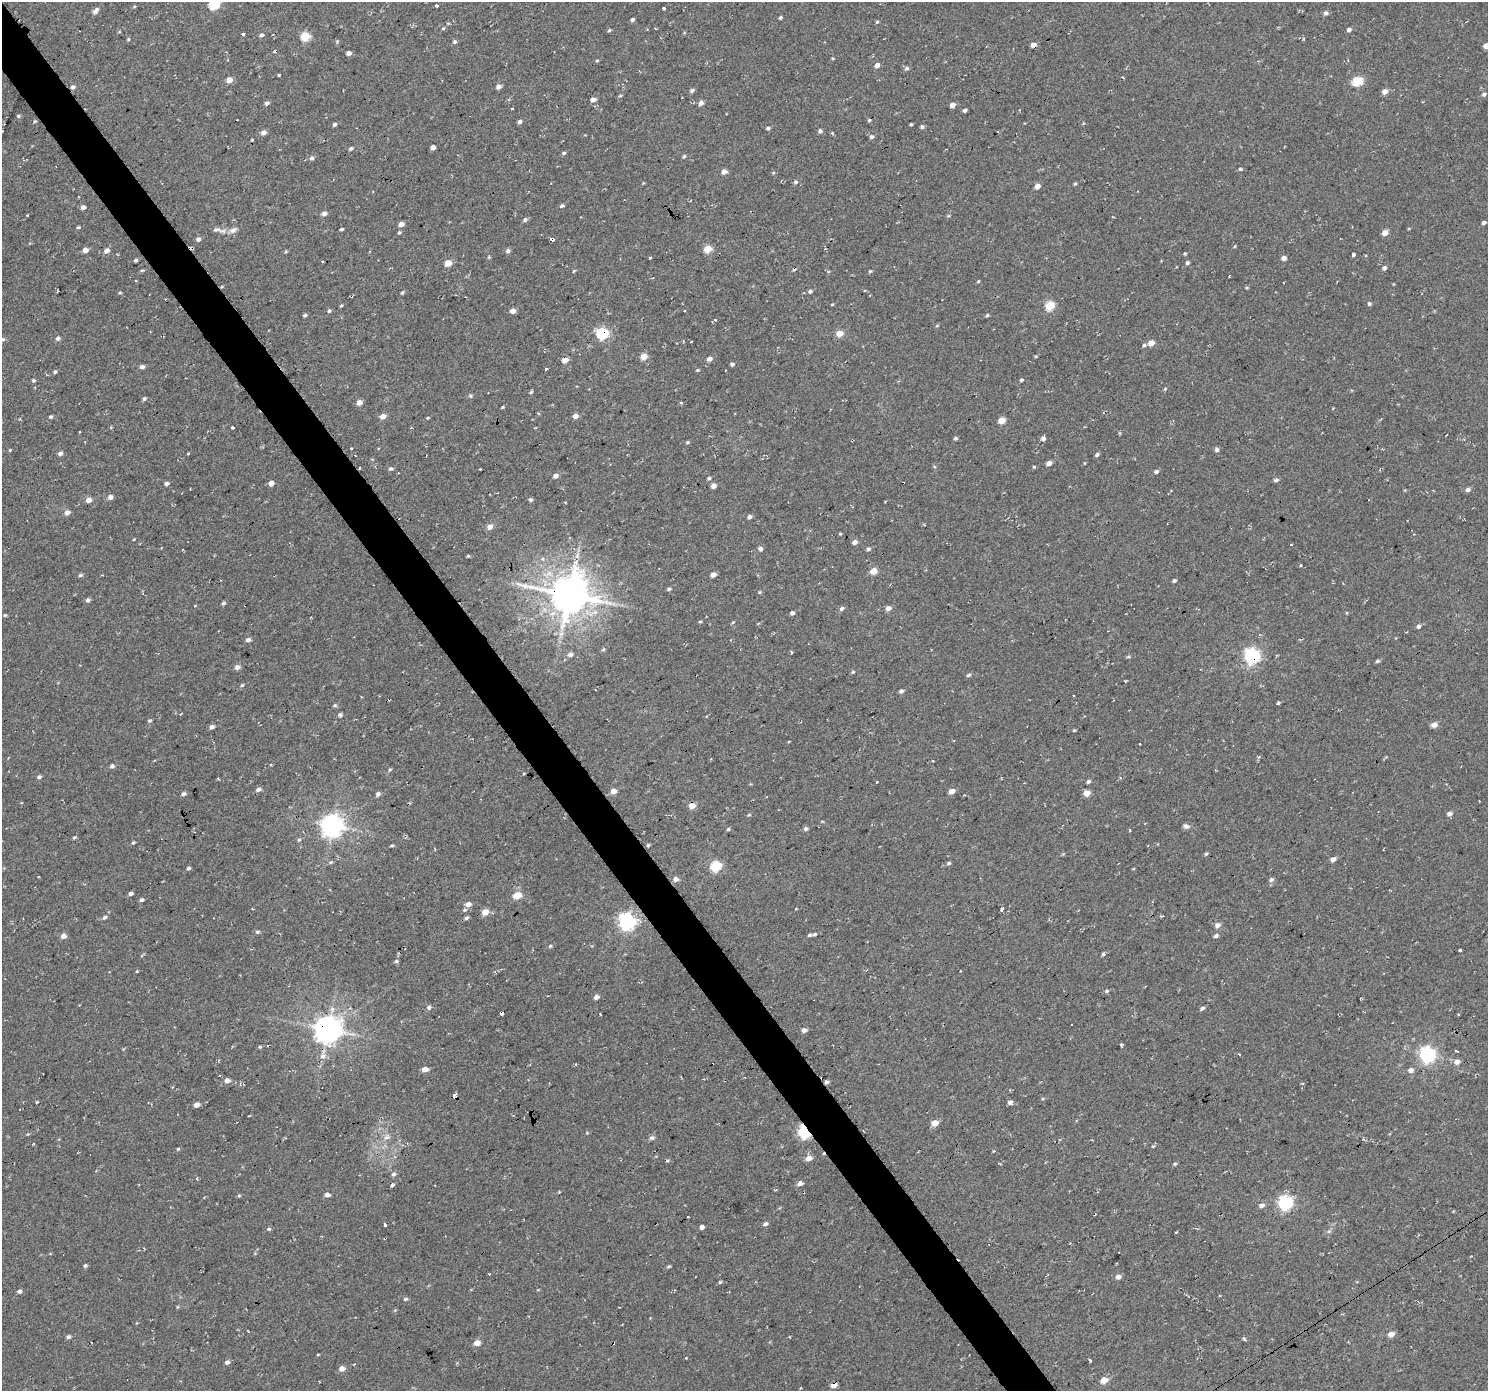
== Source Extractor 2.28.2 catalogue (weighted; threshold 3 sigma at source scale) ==
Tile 11 of 4 x 4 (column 3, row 3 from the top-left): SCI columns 2972-4457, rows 1580-2968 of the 5946 x 5873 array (HDU 1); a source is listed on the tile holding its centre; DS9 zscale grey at full resolution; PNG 1490 x 1393 px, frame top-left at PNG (2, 2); no overlay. Shown black and unused: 3% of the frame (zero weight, under 2 of 3 exposures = <1% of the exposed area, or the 3 px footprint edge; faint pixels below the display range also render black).
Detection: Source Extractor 2.28.2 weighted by HDU 2 'WHT'; one run over the whole footprint, this tile lists its part. Background 0.0599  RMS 0.0093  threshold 0.0417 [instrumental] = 3 sigma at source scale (4.5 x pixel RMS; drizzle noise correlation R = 1.50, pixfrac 1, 0.0396/0.0396 arcsec/px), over >= 5 px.
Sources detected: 348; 23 cosmic-ray / hot-pixel residue — not listed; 1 inside a brighter listed object's ellipse — not listed separately; the other 324 listed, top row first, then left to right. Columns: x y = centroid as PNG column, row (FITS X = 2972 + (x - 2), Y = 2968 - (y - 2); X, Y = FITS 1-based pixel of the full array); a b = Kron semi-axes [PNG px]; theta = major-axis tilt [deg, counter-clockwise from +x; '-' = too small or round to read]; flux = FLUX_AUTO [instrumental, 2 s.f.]
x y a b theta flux
214 4 6 5 - 75
437 6 3 3 - 1.8
664 8 3 3 - 5.1
96 11 10 5 54 3.2
1326 13 5 4 - 2.2
780 18 3 3 - 1.5
632 20 4 3 - 2.2
877 22 4 4 - 1.1
443 28 5 4 - 1
1349 29 5 4 - 2.5
609 30 4 3 - 1.2
243 34 3 3 - 6.2
261 35 5 5 - 2.3
305 36 5 5 - 43
128 39 4 4 - 0.96
455 42 5 5 - 1.8
1033 45 5 4 - 5.2
1486 46 4 4 - 6.7
349 53 4 4 - 3.6
833 58 5 3 - 0.82
228 59 4 3 - 0.82
597 60 5 3 - 0.86
877 65 5 4 - 4.4
907 68 6 5 - 1.9
279 75 3 3 - 3.9
1123 77 4 3 - 0.93
229 80 5 4 - 9.3
1358 81 6 5 - 44
73 87 6 4 2 2
499 87 5 5 - 4
692 90 6 4 33 2.1
1385 91 6 5 - 4.9
1484 94 5 4 - 2
620 96 6 3 19 0.91
593 100 6 6 - 4.1
267 103 5 5 - 2.2
701 103 5 4 - 4.3
952 105 4 4 - 6.4
964 110 4 3 - 2
18 116 4 4 - 1.2
35 121 5 4 - 0.99
520 121 4 4 - 2.4
334 124 5 4 - 1.9
911 124 3 3 - 0.99
922 127 5 5 - 1.6
768 128 4 4 - 1.8
820 131 5 4 - 2.5
263 132 5 4 - 4.1
871 137 6 5 - 2.3
433 147 4 4 - 5.2
351 148 5 4 - 1.9
564 153 5 4 - 1.6
684 156 5 4 - 1.3
312 158 5 5 - 2.2
1240 169 4 4 - 1.2
724 172 6 5 - 4.7
773 173 5 3 - 0.94
796 182 5 5 - 2
1075 184 4 4 - 1.1
1037 186 5 4 - 6.2
562 206 5 4 - 1.8
83 207 5 4 - 2.9
324 213 5 4 - 4.1
27 215 3 2 - 0.61
525 220 6 5 - 2.1
1484 222 4 4 - 2.6
401 224 4 4 - 5.9
78 227 5 3 - 1.1
342 229 3 3 - 1.5
217 230 14 5 2 3.9
233 230 12 7 23 4.6
399 232 4 4 - 1.3
1385 233 5 4 - 8.7
198 239 5 5 - 2.8
552 240 4 3 - 11
1235 246 4 3 - 0.8
708 249 5 5 - 20
85 250 5 4 - 6.7
106 251 7 6 - 3.9
508 251 6 5 - 2.4
1185 254 4 3 - 1.1
1353 254 3 3 - 9.4
650 257 3 3 - 3.7
1284 258 4 4 - 5
136 260 3 3 - 1.6
448 263 5 4 - 13
1187 263 4 4 - 1.8
1384 268 4 4 - 2.4
142 270 5 3 - 1.1
574 271 5 3 - 0.8
870 271 5 3 - 0.98
978 281 4 3 - 0.97
810 291 6 5 - 2
402 292 5 4 - 1.2
120 293 4 3 - 0.96
165 299 2 2 - 0.85
832 304 4 3 - 0.88
1369 304 5 5 - 1.7
341 305 4 3 - 0.99
1050 306 5 5 - 38
329 311 5 4 - 1.4
513 311 5 4 - 5.6
305 315 5 4 - 1.4
987 315 5 4 - 1.3
715 320 3 3 - 2.4
937 326 5 3 - 0.86
602 333 6 5 - 95
839 333 5 5 - 13
58 338 5 5 - 2.4
3 339 5 5 - 1.6
1151 343 5 4 - 9.4
1144 345 5 4 - 1.5
644 356 6 5 - 9.5
1036 356 5 3 - 0.87
709 359 5 4 - 3.9
565 360 5 4 - 8.4
732 364 4 4 - 2
142 367 4 4 - 3.9
546 369 3 3 - 2.5
697 370 4 4 - 1
55 372 5 4 - 1.5
33 380 4 4 - 1.4
1021 380 4 3 - 1.5
1165 389 5 4 - 1
531 392 5 3 - 1.2
470 396 5 4 - 1.3
144 399 6 4 62 1.5
359 402 5 5 - 5.8
502 407 3 3 - 0.9
382 416 6 5 - 5.5
575 416 5 4 - 6.3
50 417 4 4 - 1.4
427 418 4 3 - 0.79
1001 420 5 4 - 13
232 428 3 3 - 2.3
411 428 3 2 - 0.67
956 438 4 4 - 1.6
1043 439 4 3 - 13
687 442 5 3 - 1.2
351 448 3 3 - 1.7
1217 449 5 4 - 2.8
10 450 4 3 - 0.82
60 453 4 4 - 3.2
189 454 3 3 - 2.9
355 455 3 2 - 0.97
1097 455 5 4 - 1.9
1049 463 5 4 - 5
1084 463 4 2 - 0.59
391 468 5 5 - 1.7
480 469 3 2 - 0.77
1156 471 5 4 - 2.2
556 476 5 4 - 4.6
709 478 5 4 - 1.8
1276 480 7 4 19 1.9
271 483 5 5 - 4.2
166 484 5 4 - 2.7
713 486 4 4 - 5.1
1468 490 5 4 - 3.2
110 497 6 6 - 3
88 500 5 5 - 6
530 500 7 3 -52 1.6
67 512 6 6 - 4
750 517 4 4 - 3.3
490 527 5 5 - 6
840 534 4 3 - 0.91
855 542 4 4 - 4.9
760 549 4 4 - 3.4
868 549 5 4 - 2.2
468 556 5 4 - 0.94
543 559 6 5 - 1.9
1301 565 3 3 - 2.3
874 571 5 5 - 12
713 574 4 4 - 5.9
80 575 6 4 21 1.5
1174 581 4 4 - 1.7
669 589 6 4 10 1.4
143 594 4 3 - 0.76
569 594 12 11 - 3000
88 600 5 4 - 2.4
223 603 5 4 - 1.4
842 608 6 5 - 2.2
888 608 5 5 - 4.8
792 613 5 4 - 2.1
5 615 4 4 - 1.1
700 621 5 3 - 0.98
733 622 5 3 - 1
1418 626 5 5 - 2.6
248 640 5 4 - 3.2
603 649 6 5 - 1.3
792 652 3 3 - 1.3
570 654 6 5 - 3.7
1252 656 6 6 - 230
1128 657 6 4 1 1.2
1377 661 5 4 - 1.7
237 667 6 5 - 3.8
853 672 5 4 - 1.1
969 675 5 4 - 2.1
242 685 5 4 - 1.2
901 691 4 4 - 2.5
1278 703 5 3 - 1.3
335 705 6 4 1 1.5
340 715 5 4 - 2.1
149 721 5 4 - 1.3
1434 725 5 5 - 6.8
212 727 5 4 - 3.2
1074 730 4 4 - 0.96
1259 757 4 3 - 1.5
711 759 3 3 - 0.69
933 761 3 2 - 0.77
112 766 5 5 - 2.5
390 769 5 3 - 1.1
39 777 5 4 - 1.9
1088 781 4 4 - 2.4
258 790 5 4 - 4
614 791 5 5 - 6.1
952 791 5 4 - 7.8
1087 793 5 5 - 9
183 794 5 4 - 2.2
378 794 5 5 - 2.7
692 805 5 5 - 9.8
1449 814 5 4 - 3.4
749 815 5 3 - 0.96
332 825 8 7 - 700
1186 826 9 6 -18 2.6
728 829 5 4 - 1.2
806 829 5 5 - 2.2
1130 831 3 2 - 1.2
74 837 5 4 - 1.3
299 840 5 4 - 1.5
133 842 5 4 - 1.3
648 845 4 4 - 1.1
392 846 4 3 - 1.3
1206 854 5 4 - 1.4
1333 859 5 4 - 5
330 862 6 4 20 1.5
949 863 6 4 29 1.6
716 866 6 5 - 71
188 868 4 4 - 1.7
38 877 2 2 - 0.89
676 879 6 5 - 4.1
1271 880 7 5 32 2.5
131 894 5 4 - 2.5
517 895 6 5 - 20
141 900 4 4 - 1.9
468 904 6 5 - 5.3
465 910 6 4 20 1.3
1002 910 4 3 - 6.4
485 912 6 5 - 10
104 917 7 5 37 2.1
466 918 6 4 17 1.8
627 921 7 6 - 300
1217 925 7 6 - 4
257 932 6 4 13 1.7
815 934 7 4 17 1.7
63 936 5 5 - 5.6
1216 936 5 4 - 2.7
550 946 4 4 - 1.2
1460 950 3 3 - 4.9
1103 954 4 4 - 1.7
396 961 5 4 - 1.6
137 971 4 3 - 0.78
1107 991 6 4 28 1.5
548 996 2 2 - 0.72
596 997 5 4 - 3.8
429 1007 5 5 - 2.4
1202 1008 6 4 30 2.1
692 1009 3 2 - 0.73
502 1013 3 3 - 18
327 1029 9 8 - 1100
804 1030 4 4 - 4.3
1121 1045 4 3 - 2.1
260 1047 5 4 - 1.1
1456 1051 3 3 - 2.8
1427 1055 6 6 - 270
323 1056 9 8 - 4.8
1457 1062 6 5 - 4.8
425 1069 5 4 - 8
1410 1070 6 5 - 4.1
227 1080 5 5 - 5.5
827 1082 6 4 -14 1.9
454 1096 5 4 - 7.3
37 1102 3 3 - 0.77
1010 1102 5 5 - 3.5
196 1105 5 4 - 6.2
935 1123 5 5 - 10
804 1131 6 5 - 160
28 1134 4 3 - 0.73
386 1137 9 5 -4 3.2
652 1138 8 5 17 2.1
178 1149 5 4 - 1.1
808 1158 6 5 - 7
1175 1164 5 4 - 1.3
393 1174 6 5 - 2.2
197 1179 3 3 - 1.6
800 1183 7 6 - 3.4
392 1185 4 3 - 6.4
774 1190 4 3 - 1.2
327 1195 5 4 - 4.7
1285 1203 6 6 - 170
1262 1205 6 5 - 4.1
765 1224 6 4 27 2.4
385 1225 3 3 - 5.5
702 1227 4 4 - 3.3
269 1229 5 4 - 1.6
1329 1231 6 4 18 1.5
85 1266 4 4 - 1.6
669 1266 6 3 9 1.2
1118 1277 6 5 - 3.6
720 1282 4 4 - 1.1
19 1291 4 4 - 3.1
405 1299 6 4 15 1.4
177 1307 5 3 - 0.93
1391 1334 6 5 - 7.1
68 1337 5 4 - 2.2
1243 1338 4 3 - 1.2
477 1343 6 5 - 6.6
318 1355 4 3 - 0.76
686 1358 3 3 - 3.5
1090 1360 3 3 - 3
227 1362 5 4 - 2.9
354 1364 3 2 - 0.62
342 1368 5 4 - 6.5
1104 1380 5 4 - 13
834 1385 5 4 - 8
Overlapping masked pixels (flux is a lower limit): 12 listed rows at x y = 1033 45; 73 87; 552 240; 602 333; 569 594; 1252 656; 692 805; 502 1013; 327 1029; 454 1096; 804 1131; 834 1385
Isophote crosses this tile's border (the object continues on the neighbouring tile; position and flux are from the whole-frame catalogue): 3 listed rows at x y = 214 4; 1486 46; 3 339